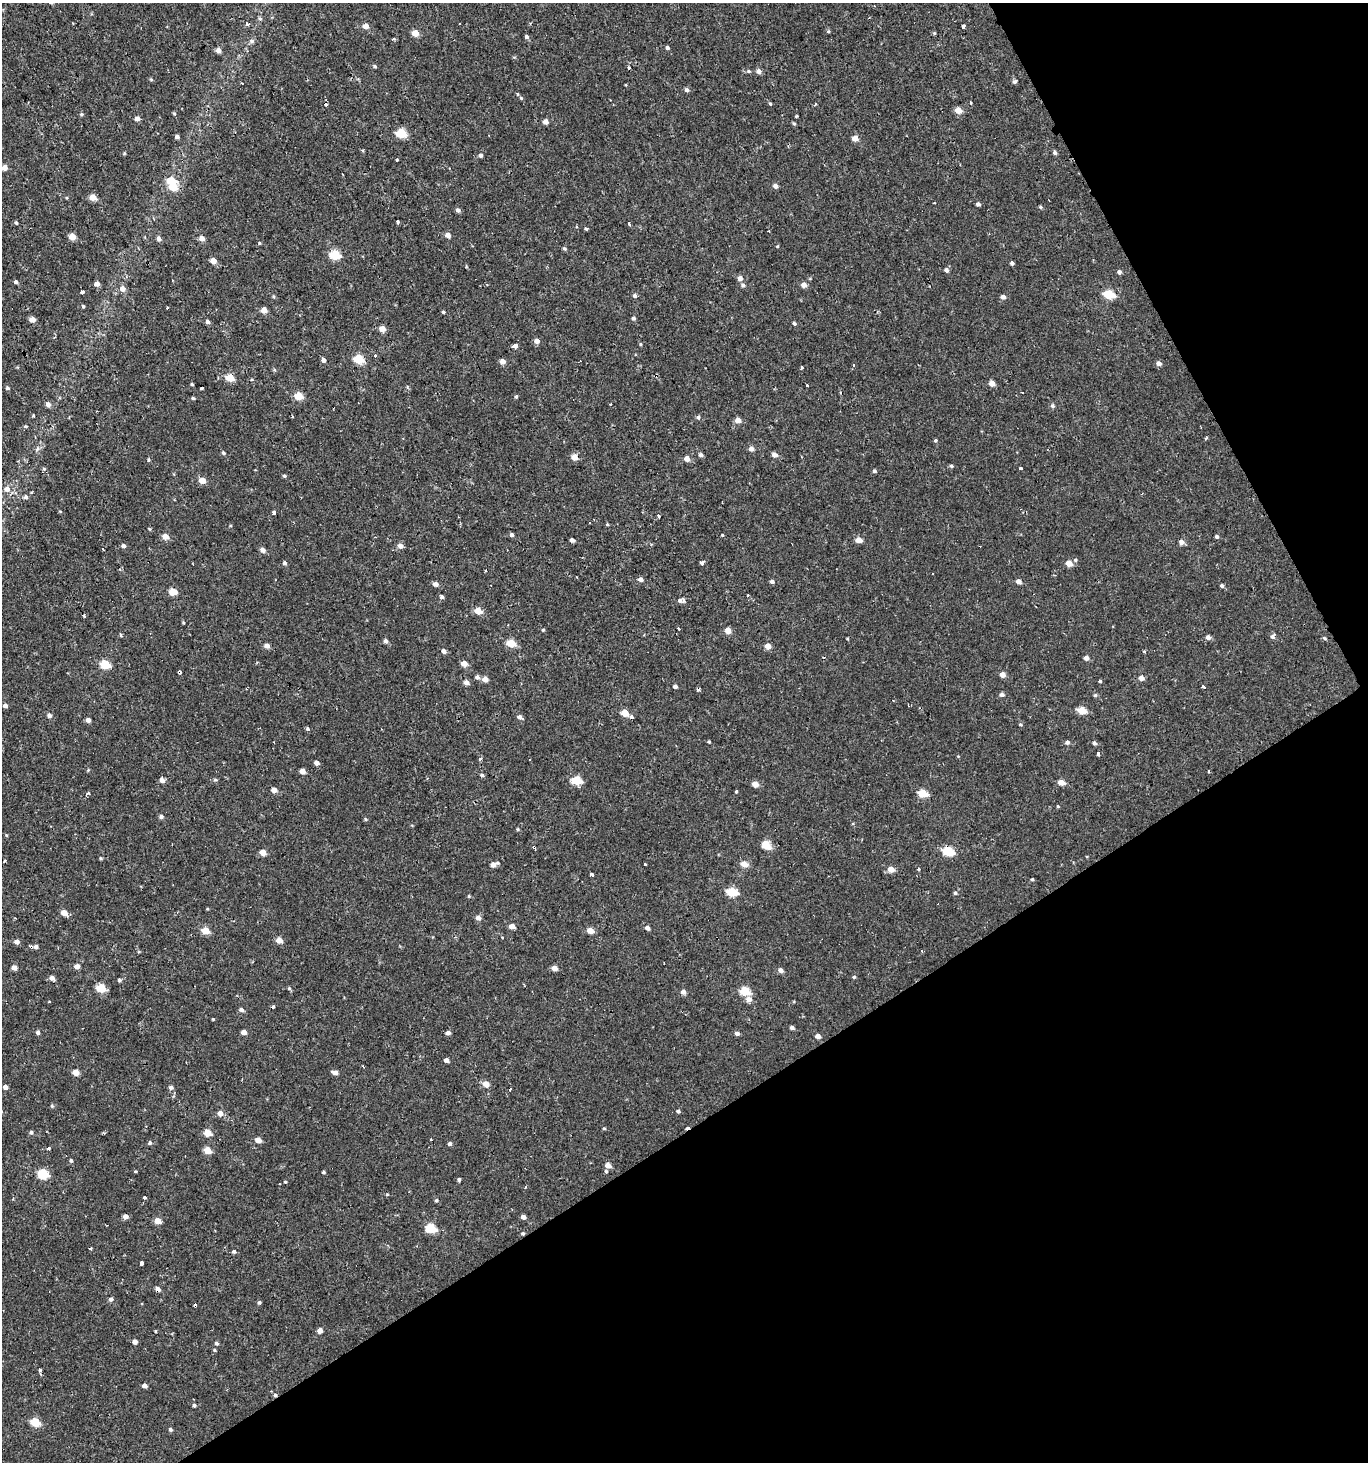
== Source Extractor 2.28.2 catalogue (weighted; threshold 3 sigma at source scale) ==
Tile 12 of 4 x 4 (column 4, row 3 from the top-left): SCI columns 4212-5577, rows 1520-2979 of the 5776 x 5899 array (HDU 1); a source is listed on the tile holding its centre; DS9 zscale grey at full resolution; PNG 1370 x 1464 px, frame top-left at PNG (2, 3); no overlay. Shown black and unused: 30% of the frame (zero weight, under 2 of 3 exposures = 3% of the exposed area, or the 3 px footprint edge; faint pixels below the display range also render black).
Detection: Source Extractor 2.28.2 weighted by HDU 2 'WHT'; one run over the whole footprint, this tile lists its part. Background 6.84e-04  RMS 0.0024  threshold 0.011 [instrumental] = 3 sigma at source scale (4.5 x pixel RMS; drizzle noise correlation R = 1.50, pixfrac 1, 0.0396/0.0396 arcsec/px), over >= 5 px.
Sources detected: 328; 20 cosmic-ray / hot-pixel residue — not listed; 1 inside a brighter listed object's ellipse — not listed separately; the other 307 listed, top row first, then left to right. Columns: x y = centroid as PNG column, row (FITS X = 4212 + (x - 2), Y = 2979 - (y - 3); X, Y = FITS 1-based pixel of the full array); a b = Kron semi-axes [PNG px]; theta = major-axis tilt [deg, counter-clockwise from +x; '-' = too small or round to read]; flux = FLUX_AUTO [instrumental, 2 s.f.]
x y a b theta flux
260 19 6 4 -51 0.39
247 24 4 3 - 1
365 26 5 4 - 1.9
963 27 4 3 - 1.2
828 31 5 4 - 0.3
415 33 5 4 - 3.5
934 33 4 4 - 0.28
526 37 5 4 - 0.54
393 39 5 3 - 0.3
252 41 7 6 - 0.6
667 48 5 4 - 0.49
218 50 5 4 - 1.4
374 66 5 4 - 0.35
748 71 5 4 - 0.35
759 71 5 5 - 1
151 79 5 4 - 0.27
1014 82 5 5 - 0.51
687 90 5 5 - 0.57
517 94 4 3 - 0.37
521 98 6 4 -46 0.3
971 103 3 2 - 0.21
770 104 5 4 - 0.25
815 104 3 3 - 0.61
958 110 5 5 - 2.8
81 114 5 5 - 0.32
174 114 4 4 - 0.28
797 116 4 2 - 0.33
137 119 5 4 - 1.1
545 122 5 5 - 1.2
794 124 5 4 - 0.3
401 133 6 5 - 11
177 137 5 4 - 0.53
855 138 5 4 - 2.1
124 153 5 4 - 0.25
1055 153 5 4 - 0.51
480 155 4 4 - 0.56
397 160 3 3 - 4
4 168 5 5 - 1.6
171 181 6 5 - 6.1
775 186 5 5 - 0.91
174 188 7 6 - 3
93 197 5 5 - 2.7
935 203 3 2 - 0.17
978 204 4 4 - 0.59
1040 207 5 4 - 0.32
458 210 5 4 - 0.7
398 222 4 3 - 0.67
16 223 4 3 - 0.31
629 224 3 3 - 1
586 229 4 3 - 0.44
448 235 5 5 - 1.3
72 236 5 4 - 3.5
202 238 5 5 - 1.5
159 239 5 5 - 0.8
259 243 4 3 - 0.22
777 246 4 3 - 0.22
564 249 5 4 - 0.35
335 255 6 5 - 12
213 261 5 4 - 2.1
1012 263 4 4 - 0.54
946 270 5 4 - 0.78
1119 272 5 5 - 0.64
740 278 5 5 - 1.2
16 282 5 4 - 0.5
97 284 5 4 - 1.3
743 285 6 5 - 0.55
804 285 5 5 - 1.5
122 289 6 6 - 1.4
81 292 3 3 - 2.5
1108 294 6 5 - 11
634 295 5 5 - 0.62
1003 297 5 5 - 0.89
83 306 4 3 - 0.3
264 310 4 4 - 2.6
443 312 4 3 - 0.29
633 318 5 5 - 0.43
32 319 5 4 - 1.9
208 322 5 4 - 0.69
794 323 4 4 - 0.41
382 329 5 5 - 2.2
537 341 5 5 - 1.2
640 344 5 3 - 0.23
515 346 4 4 - 4.7
374 355 3 3 - 0.5
359 359 6 5 - 10
323 360 5 5 - 0.77
502 361 5 5 - 1.4
1158 363 5 5 - 1
802 368 3 3 - 1.3
275 370 5 3 - 0.26
230 378 5 5 - 5.1
992 383 5 4 - 1.8
192 384 4 3 - 0.28
807 385 3 3 - 0.89
7 388 6 5 - 0.38
201 388 3 3 - 1.8
299 396 5 5 - 5.9
516 397 5 4 - 0.32
193 398 4 4 - 0.32
48 404 6 5 - 0.94
1053 406 5 5 - 0.57
33 415 3 3 - 1.4
698 417 6 5 - 0.47
738 420 5 5 - 1.8
25 426 5 4 - 0.27
935 440 4 4 - 0.36
751 449 5 5 - 1
224 453 5 4 - 0.37
701 455 5 4 - 0.6
774 455 5 4 - 1.5
574 457 5 5 - 2.7
687 459 5 5 - 1.7
148 460 5 3 - 0.24
951 466 5 4 - 0.38
1021 468 4 3 - 0.35
44 469 5 3 - 0.28
874 471 4 4 - 0.44
284 476 5 4 - 0.35
202 480 5 4 - 2.8
7 489 7 6 - 1.3
26 497 5 5 - 0.57
60 511 5 3 - 0.2
274 512 4 3 - 1.2
659 516 4 3 - 0.95
150 529 5 3 - 0.24
511 535 5 4 - 0.58
722 535 3 3 - 0.72
165 536 5 5 - 2.3
1217 536 4 4 - 0.49
572 540 4 4 - 0.8
858 540 5 4 - 2.2
1181 542 6 5 - 1.1
652 544 4 3 - 0.22
123 546 5 5 - 0.59
400 546 6 5 - 1.3
103 549 3 2 - 0.43
263 550 5 5 - 1
1075 560 5 5 - 0.32
702 562 4 3 - 1.7
284 563 5 5 - 0.44
1069 563 5 5 - 2.5
641 579 5 5 - 0.95
772 581 5 4 - 0.62
1018 581 5 4 - 1.4
435 584 5 4 - 1.2
1222 586 4 4 - 0.51
173 592 5 5 - 4.9
748 595 3 3 - 0.26
442 597 5 4 - 0.53
683 600 5 4 - 0.79
478 611 5 5 - 3.4
83 615 3 3 - 2.3
543 630 4 3 - 0.24
728 631 5 5 - 2.2
121 635 5 3 - 0.27
1272 636 6 5 - 0.63
1208 637 5 4 - 1
1325 638 5 4 - 0.34
847 639 3 3 - 0.26
385 641 5 4 - 0.7
511 643 5 4 - 7
267 646 5 5 - 1.1
767 646 5 5 - 2.2
444 651 5 4 - 0.98
1144 652 4 3 - 0.32
1086 658 4 4 - 1.1
105 664 6 5 - 10
464 664 5 4 - 2
179 672 4 3 - 3.7
1002 675 5 5 - 1.6
477 677 5 5 - 0.79
1141 678 5 4 - 1.3
485 679 5 5 - 1.5
1100 681 4 3 - 0.3
466 683 5 5 - 1.3
675 686 4 4 - 0.73
1204 687 3 3 - 1.7
1002 694 5 4 - 0.77
1095 695 5 5 - 0.37
5 706 5 5 - 0.8
1081 710 6 4 -18 5.3
625 713 5 5 - 3.9
49 715 5 5 - 0.81
519 717 5 5 - 0.83
88 720 4 4 - 1.1
1020 724 5 3 - 0.26
308 729 3 3 - 1.1
709 742 3 3 - 0.3
1067 742 5 5 - 0.57
1094 743 5 4 - 0.61
1098 754 4 3 - 1.1
480 758 5 3 - 0.34
316 763 5 4 - 1.1
88 770 4 4 - 0.23
302 771 5 4 - 1.7
1209 771 4 3 - 0.2
482 775 5 4 - 0.46
162 780 5 5 - 1.1
215 780 6 4 -5 0.35
576 780 6 5 - 9.2
1061 782 5 4 - 2.6
755 784 5 4 - 2.4
274 790 5 4 - 1.7
736 791 3 3 - 2.1
923 793 6 4 -16 7.2
87 794 7 4 35 0.56
1058 806 4 4 - 0.22
161 817 5 5 - 0.64
365 819 5 3 - 0.27
6 835 5 3 - 0.21
766 845 6 5 - 6.5
948 851 6 5 - 12
263 852 5 4 - 2.5
101 858 4 4 - 0.27
5 861 3 2 - 0.27
497 863 5 4 - 0.31
644 864 4 3 - 1.1
744 864 5 5 - 2.9
493 865 5 4 - 1.6
891 869 5 5 - 2.5
918 869 4 3 - 1.7
592 874 3 3 - 1.9
1032 879 4 3 - 0.32
732 892 6 5 - 11
955 893 5 4 - 0.38
469 896 4 4 - 0.23
64 913 5 4 - 2.5
478 918 5 5 - 1.2
512 926 5 4 - 1.7
647 928 4 4 - 1
590 930 5 4 - 3
205 931 5 4 - 5.9
279 940 5 4 - 2.4
17 942 5 4 - 1.2
36 947 5 4 - 0.7
922 951 3 2 - 0.24
77 966 5 4 - 1.3
14 968 5 4 - 1.2
554 968 5 4 - 1.9
780 970 6 5 - 0.94
854 977 4 4 - 0.33
52 978 6 5 - 1
119 980 4 4 - 0.48
101 988 5 5 - 8.9
289 988 5 4 - 0.31
745 991 6 5 - 9.3
683 992 5 4 - 1.3
749 999 6 5 - 1.6
241 1009 5 5 - 0.71
213 1019 3 3 - 0.2
792 1028 4 4 - 0.72
38 1032 5 5 - 0.59
244 1032 4 4 - 1.6
448 1033 4 4 - 0.88
737 1033 5 4 - 0.78
818 1036 4 4 - 1.4
446 1060 4 4 - 1
76 1072 5 4 - 2.5
335 1072 6 4 -12 1.2
486 1084 5 5 - 2.6
5 1087 4 4 - 1.2
171 1087 6 5 - 0.62
510 1089 3 3 - 2
52 1106 5 5 - 0.33
678 1111 4 4 - 0.45
220 1113 5 5 - 1.6
604 1128 4 4 - 0.25
31 1132 5 4 - 0.48
207 1133 5 4 - 3.9
431 1139 3 2 - 0.18
258 1140 5 4 - 2.3
150 1143 5 4 - 0.45
450 1144 4 4 - 0.63
49 1148 3 3 - 1.3
207 1150 5 4 - 3.7
71 1161 5 4 - 0.37
608 1165 5 4 - 1.9
135 1171 3 3 - 0.24
606 1171 4 3 - 0.46
323 1172 4 3 - 0.3
43 1174 6 5 - 15
459 1179 4 3 - 0.44
285 1182 4 3 - 0.27
387 1194 4 4 - 0.21
145 1197 4 3 - 0.29
436 1200 5 5 - 0.35
126 1216 5 5 - 1.1
523 1217 4 4 - 1.3
157 1221 5 4 - 2.8
431 1228 6 5 - 11
523 1233 5 4 - 0.37
90 1248 3 3 - 0.57
234 1251 5 4 - 0.49
141 1263 4 3 - 7.1
158 1289 4 4 - 1.3
111 1299 5 4 - 0.66
259 1302 4 4 - 0.41
320 1330 4 4 - 1.7
156 1331 4 2 - 0.23
135 1342 5 4 - 1
216 1343 5 4 - 0.45
214 1350 5 4 - 0.27
40 1370 3 3 - 0.4
145 1386 4 4 - 1.2
194 1405 5 4 - 0.45
35 1422 6 5 - 8.6
170 1429 5 4 - 0.47
Overlapping masked pixels (flux is a lower limit): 4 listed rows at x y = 264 310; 179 672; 523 1233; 158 1289